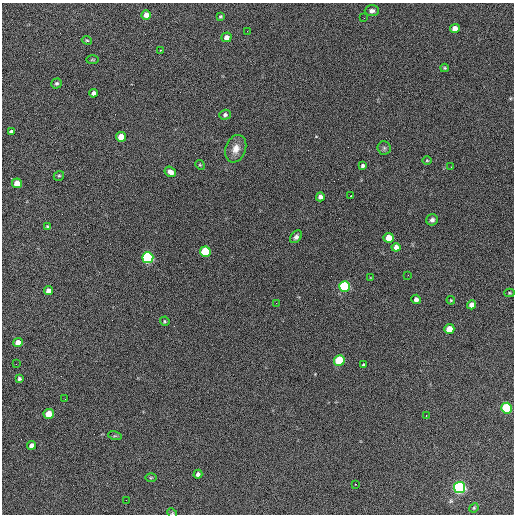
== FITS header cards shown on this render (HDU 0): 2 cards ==
NAXIS1  =                  512 / Axis length
NAXIS2  =                  512 / Axis length

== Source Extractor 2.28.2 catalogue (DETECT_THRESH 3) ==
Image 512 x 512 px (HDU 0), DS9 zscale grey, 1 PNG px = 1 image px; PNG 516 x 516 px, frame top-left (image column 1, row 512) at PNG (2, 3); each listed source drawn as its Kron ellipse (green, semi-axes under 4 px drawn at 4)
Background 587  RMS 26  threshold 78.1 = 3 sigma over >= 5 px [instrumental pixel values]
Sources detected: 63; all 63 listed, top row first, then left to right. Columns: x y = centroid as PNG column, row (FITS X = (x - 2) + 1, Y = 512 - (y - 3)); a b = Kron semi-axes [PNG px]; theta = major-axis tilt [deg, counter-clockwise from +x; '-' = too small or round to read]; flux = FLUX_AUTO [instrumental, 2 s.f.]
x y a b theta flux
372 11 7 5 1 5300
146 15 4 4 - 13000
220 16 4 3 - 1900
364 18 3 2 - 1500
455 29 5 4 - 15000
247 31 2 2 - 1500
226 37 5 5 - 9700
87 40 5 4 - 2000
160 50 3 2 - 3000
92 60 6 3 0 1800
444 68 4 3 - 2100
57 83 5 5 - 2900
93 93 4 4 - 5800
225 115 5 5 - 4100
11 131 4 3 - 3100
121 137 5 5 - 27000
384 148 6 6 - 3700
236 149 14 10 69 16000
427 160 5 3 - 1600
200 165 5 4 - 1700
363 166 4 3 - 3500
451 167 3 2 - 1900
170 172 6 5 - 9100
59 176 5 4 - 2400
17 183 5 5 - 25000
351 196 3 2 - 5500
320 197 4 4 - 6800
432 220 6 5 - 5100
48 227 4 3 - 3400
296 237 7 5 50 5100
389 238 5 5 - 26000
396 247 4 4 - 8900
205 252 5 5 - 110000
148 258 5 5 - 320000
408 275 2 2 - 1000
370 278 3 2 - 1100
344 286 5 5 - 240000
48 291 4 4 - 11000
509 293 5 4 - 1700
416 299 4 4 - 6200
451 300 4 3 - 1600
276 303 2 2 - 1100
472 305 4 4 - 9700
165 321 5 4 - 1900
449 329 5 5 - 25000
18 343 5 4 - 19000
339 360 5 5 - 110000
16 364 2 2 - 860
363 365 3 3 - 2600
19 379 3 3 - 3400
65 399 2 2 - 1000
507 408 5 5 - 160000
49 414 5 5 - 34000
426 415 3 2 - 3400
115 436 7 4 -16 2200
32 445 4 4 - 9000
198 474 4 4 - 5100
151 478 6 3 1 1700
355 484 3 2 - 3100
460 487 5 5 - 510000
126 500 2 2 - 690
474 508 5 4 - 2000
172 513 5 4 - 1900
At the frame edge (FLAGS 8, measured only in part): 1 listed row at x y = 172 513